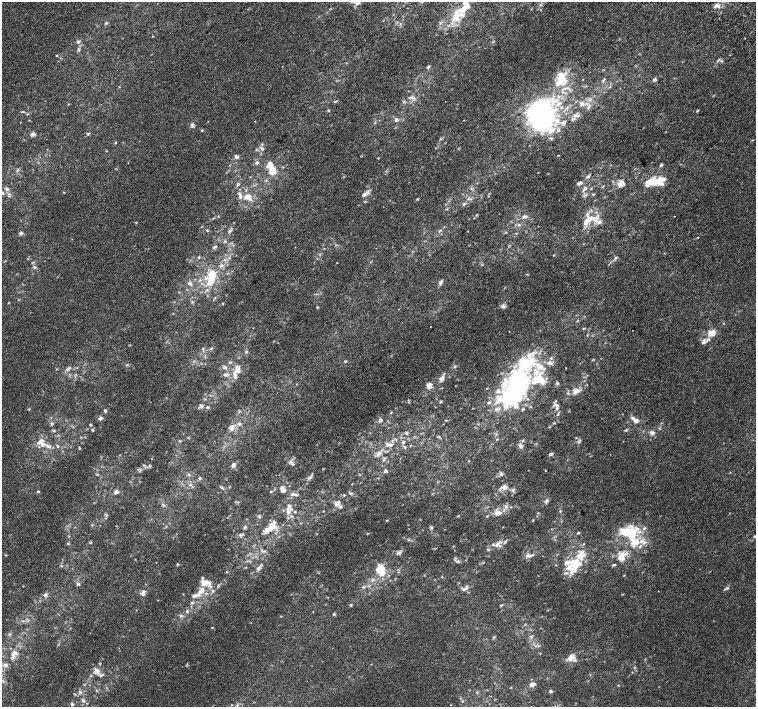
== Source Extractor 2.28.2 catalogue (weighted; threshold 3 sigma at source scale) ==
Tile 10 of 4 x 4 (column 2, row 3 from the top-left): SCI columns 1545-3051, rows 1664-3072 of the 6096 x 6079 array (HDU 1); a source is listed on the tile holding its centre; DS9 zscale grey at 2 x 2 block average (1 PNG px = mean of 2 x 2 image px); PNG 758 x 709 px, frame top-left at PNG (2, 2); no overlay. Shown black and unused: <1% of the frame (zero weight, under 2 of 3 exposures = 2% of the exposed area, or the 3 px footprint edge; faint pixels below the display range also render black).
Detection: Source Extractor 2.28.2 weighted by HDU 2 'WHT'; one run over the whole footprint, this tile lists its part. Background 7.39e-04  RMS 0.0038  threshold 0.0171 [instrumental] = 3 sigma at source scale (4.5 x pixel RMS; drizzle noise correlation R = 1.50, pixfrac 1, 0.0396/0.0396 arcsec/px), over >= 5 px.
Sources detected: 374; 1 too faint to see at this stretch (2 x 2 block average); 5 inside a brighter object's white glare — not listed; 71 inside a brighter listed object's ellipse — not listed separately; the other 297 listed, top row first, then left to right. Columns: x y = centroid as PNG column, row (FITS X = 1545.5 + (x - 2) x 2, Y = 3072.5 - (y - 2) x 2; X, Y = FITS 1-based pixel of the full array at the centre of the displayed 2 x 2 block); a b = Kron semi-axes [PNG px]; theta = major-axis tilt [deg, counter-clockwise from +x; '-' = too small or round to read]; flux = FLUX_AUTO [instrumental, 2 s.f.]
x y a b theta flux
357 3 5 4 - 3.2
540 5 3 3 - 0.9
718 6 5 5 - 3
393 14 3 2 - 0.43
457 16 28 14 44 25
383 20 3 2 - 0.44
106 23 4 3 - 1.1
400 24 3 3 - 0.9
153 36 2 2 - 0.44
745 38 2 2 - 0.57
78 41 4 4 - 1.4
493 42 3 2 - 0.55
79 50 5 4 - 1.7
56 56 3 2 - 0.6
721 61 5 4 - 1.3
428 67 4 3 - 1.4
562 79 15 10 -78 21
654 79 4 4 - 1.9
603 80 8 2 51 1.3
119 87 3 2 - 0.41
610 87 4 2 - 0.68
412 97 7 4 -19 2.7
336 101 5 2 - 0.85
555 101 9 5 20 5.4
404 102 5 3 - 1.2
582 104 7 6 - 3.7
561 107 4 3 - 1.2
328 110 3 3 - 0.83
697 110 3 3 - 0.88
23 112 6 2 0 0.87
27 114 3 2 - 0.74
539 114 15 14 - 350
577 116 6 5 - 2.9
396 119 4 4 - 3
573 120 4 3 - 1.4
564 122 6 5 - 2.7
192 125 5 5 - 2.6
202 130 3 3 - 0.64
558 130 6 4 59 2.2
32 134 7 5 34 2.5
88 134 4 3 - 1.1
551 138 4 4 - 1.5
115 143 3 3 - 0.74
256 149 3 3 - 0.71
262 149 6 4 -53 1.9
459 149 3 2 - 0.43
106 151 3 2 - 0.48
558 156 2 2 - 0.45
237 157 6 4 30 2.2
378 158 3 2 - 0.51
257 163 4 4 - 1.7
661 165 4 3 - 1.4
283 167 3 2 - 0.56
116 169 3 2 - 0.43
17 170 5 2 - 0.92
272 170 10 7 -65 13
587 177 6 3 27 1.5
650 182 22 11 7 19
580 183 4 3 - 4.1
621 183 9 8 - 7
238 184 4 3 - 1.2
603 186 4 2 - 0.85
591 188 3 2 - 0.55
7 189 6 4 -33 2.4
584 189 8 3 40 2.6
2 193 6 4 -34 2.2
364 194 7 4 23 3.4
593 194 4 3 - 0.92
9 195 8 4 89 2.1
240 197 5 4 - 2.6
249 197 8 6 72 5.7
417 199 3 2 - 0.83
464 204 4 4 - 1.4
477 215 3 2 - 0.54
524 217 5 5 - 2.4
597 217 10 5 61 5.3
213 218 3 2 - 0.46
588 219 8 7 - 8.9
136 222 4 2 - 0.47
519 225 4 4 - 1.5
207 230 3 3 - 0.87
440 230 5 3 - 1.1
230 231 7 3 55 1.8
21 233 5 4 - 1.8
516 233 3 2 - 0.55
697 238 3 2 - 0.51
225 241 5 3 - 1.1
509 246 4 2 - 0.75
214 247 7 2 30 1.2
665 253 3 2 - 0.35
553 255 3 2 - 0.52
199 257 4 3 - 0.91
615 258 5 4 - 1.6
225 259 4 4 - 1.9
337 263 2 2 - 0.3
482 264 4 3 - 0.75
221 266 6 3 26 2.2
35 267 4 4 - 1.7
527 274 3 2 - 0.49
212 275 8 6 -75 18
206 278 7 5 52 3.9
440 282 7 4 71 2.6
190 283 6 5 - 2.8
315 294 3 2 - 0.53
18 300 3 2 - 0.42
8 303 3 2 - 0.54
503 306 7 5 -27 2.8
317 307 3 2 - 0.81
577 321 3 3 - 0.7
584 328 4 2 - 0.67
509 331 2 2 - 1.4
712 333 13 7 37 6.8
587 335 3 2 - 0.55
129 345 3 2 - 0.54
203 349 4 2 - 0.88
211 349 4 3 - 1.2
246 352 5 4 - 1.4
593 360 3 2 - 0.64
194 361 3 2 - 0.75
345 361 4 3 - 1.2
230 362 4 3 - 0.97
529 363 34 21 -1 51
127 365 4 3 - 0.91
225 367 5 4 - 2.4
237 367 6 6 - 4.4
565 368 2 2 - 1.6
67 369 5 4 - 2.1
227 375 6 5 - 2.5
235 376 11 5 -80 4.2
442 378 9 5 62 4.1
557 383 4 3 - 1.4
429 385 5 4 - 7.8
515 389 17 12 -42 110
498 391 7 6 - 3.6
576 391 9 7 10 6
204 399 3 2 - 0.6
408 400 3 2 - 0.58
441 402 3 3 - 1.1
489 403 4 3 - 1.4
201 406 7 4 -58 2
208 407 4 3 - 1.3
506 407 7 5 -64 5.1
557 407 9 4 78 2.3
29 409 3 2 - 0.58
496 409 5 4 - 2.2
523 409 3 3 - 1.2
105 411 4 3 - 1.3
391 412 3 2 - 0.72
558 415 3 2 - 0.64
101 418 4 4 - 2.6
380 420 4 4 - 2.6
635 420 11 5 -38 5.4
52 423 4 3 - 1.3
554 423 4 3 - 0.86
90 425 3 3 - 1
232 427 9 7 52 5.5
54 430 4 3 - 1.1
92 430 4 3 - 0.94
626 430 4 3 - 1
406 432 4 3 - 1
652 433 4 4 - 3.6
439 437 5 2 - 0.78
576 438 3 2 - 0.61
396 439 3 2 - 0.79
497 439 3 3 - 0.58
179 441 4 3 - 0.78
523 441 4 3 - 1.1
579 441 3 3 - 1.2
403 442 6 4 54 1.8
43 444 14 7 -76 7.3
387 445 6 5 - 2.4
57 446 3 3 - 1.1
410 446 3 2 - 0.49
520 446 7 5 -56 3.1
404 447 3 3 - 1
79 448 2 2 - 0.81
378 453 8 6 -72 3.5
551 454 4 3 - 2.2
469 460 3 2 - 0.31
291 462 7 4 -46 2.1
144 465 4 3 - 0.9
150 465 4 3 - 1.1
233 465 6 4 45 3.2
139 470 6 3 -43 1.2
545 470 2 2 - 0.45
385 471 4 3 - 1.9
501 474 5 5 - 1.9
189 475 4 2 - 0.86
310 477 8 4 29 2
199 478 4 3 - 1.1
190 485 4 3 - 1.5
504 487 7 5 -7 5.2
222 488 4 3 - 1.1
283 490 6 5 - 3.7
513 490 5 4 - 1.9
38 491 3 3 - 0.95
271 491 3 3 - 0.73
116 492 6 5 - 2.6
350 493 5 3 - 1.5
292 494 7 4 1 2.5
433 494 3 2 - 0.48
344 495 3 3 - 0.87
546 501 5 4 - 1.8
337 503 6 5 - 5.8
163 505 5 3 - 1.5
289 506 6 4 -17 2.4
506 506 5 5 - 2.5
295 511 3 3 - 0.83
323 511 3 2 - 0.45
560 511 3 2 - 0.6
288 512 7 5 -59 4.1
498 513 8 5 4 6.7
538 513 3 2 - 0.58
105 515 4 3 - 1.1
487 516 3 2 - 0.67
259 517 4 3 - 1.4
386 520 3 2 - 0.51
245 527 4 4 - 1.6
271 527 9 7 56 9.5
431 527 4 3 - 1.6
644 528 5 4 - 2
625 532 7 5 -16 24
368 533 3 2 - 0.43
578 533 3 2 - 1.1
316 534 3 2 - 0.41
241 535 6 4 6 1.9
754 536 3 3 - 0.81
408 539 4 3 - 0.89
90 542 3 3 - 0.75
505 542 4 4 - 1.2
635 542 20 12 -62 22
68 543 3 3 - 0.73
497 544 7 5 42 3.5
488 549 4 3 - 1.2
262 551 5 2 - 1.2
398 553 8 3 30 2.2
581 555 14 10 46 11
622 555 15 8 24 8.8
528 556 9 5 13 3.8
455 557 4 3 - 0.99
458 561 5 4 - 1.8
177 564 3 3 - 0.86
576 564 14 8 17 18
613 565 4 3 - 1.2
61 566 3 3 - 0.73
245 567 3 2 - 0.58
258 568 8 4 65 2.7
381 569 12 10 -86 20
398 570 3 3 - 0.79
571 573 7 6 - 3.8
624 575 3 2 - 0.38
202 577 4 3 - 0.85
204 583 8 5 -27 11
78 584 4 4 - 1.4
218 586 5 3 - 1.3
363 587 5 3 - 1.4
726 588 7 3 30 1.7
465 589 10 5 31 3.7
213 591 5 4 - 1.9
658 591 2 2 - 0.28
201 592 9 6 -13 5
143 594 5 4 - 2.2
45 595 6 4 45 2.3
622 595 3 2 - 0.44
194 596 7 5 3 3.1
192 603 5 3 - 1.5
351 605 4 3 - 0.89
501 605 5 2 - 0.89
187 611 4 3 - 1.4
334 614 3 3 - 1.2
181 616 5 5 - 2.3
281 616 3 2 - 0.45
27 620 4 3 - 1.1
212 628 3 2 - 0.62
9 635 4 4 - 1.3
494 637 5 2 - 0.8
531 637 5 4 - 1.6
15 653 7 5 3 3.6
540 653 3 2 - 0.43
571 657 11 8 52 6.7
12 658 6 4 16 1.7
99 664 3 2 - 0.67
5 665 7 5 -26 2.7
96 671 11 5 -57 5.3
84 684 3 3 - 0.62
532 684 6 4 6 4.2
618 685 3 2 - 0.57
510 687 3 2 - 0.46
97 690 4 3 - 0.87
550 691 4 3 - 1.5
80 692 5 4 - 2.2
477 692 4 2 - 0.7
74 694 5 3 - 0.97
83 700 5 4 - 2.1
462 701 3 3 - 0.67
72 704 5 4 - 1.6
232 705 2 2 - 0.41
Isophote crosses this tile's border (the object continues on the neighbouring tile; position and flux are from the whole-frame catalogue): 3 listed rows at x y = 357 3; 2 193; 754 536
Diffuse or blended objects may show on this block-average render without a row.